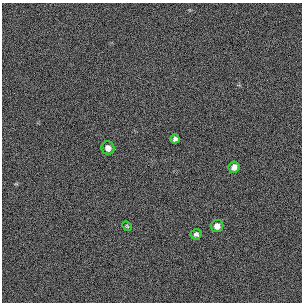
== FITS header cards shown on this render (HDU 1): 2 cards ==
NAXIS1  =                  300 / length of original image axis
NAXIS2  =                  300 / length of original image axis

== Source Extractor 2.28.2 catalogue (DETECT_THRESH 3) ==
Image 300 x 300 px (HDU 1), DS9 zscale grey, 1 PNG px = 1 image px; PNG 304 x 304 px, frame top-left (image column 1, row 300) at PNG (2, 3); each listed source drawn as its Kron ellipse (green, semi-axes under 4 px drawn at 4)
Background 384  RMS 66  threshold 199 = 3 sigma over >= 5 px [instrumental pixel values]
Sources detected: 6; all 6 listed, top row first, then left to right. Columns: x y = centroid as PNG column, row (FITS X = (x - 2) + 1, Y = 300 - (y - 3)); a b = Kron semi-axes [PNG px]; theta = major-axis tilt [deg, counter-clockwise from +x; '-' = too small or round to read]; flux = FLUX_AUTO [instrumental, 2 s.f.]
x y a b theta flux
175 139 4 4 - 12000
108 148 6 6 - 26000
234 167 6 5 - 25000
127 226 5 4 - 5300
217 226 6 6 - 27000
196 234 5 5 - 11000